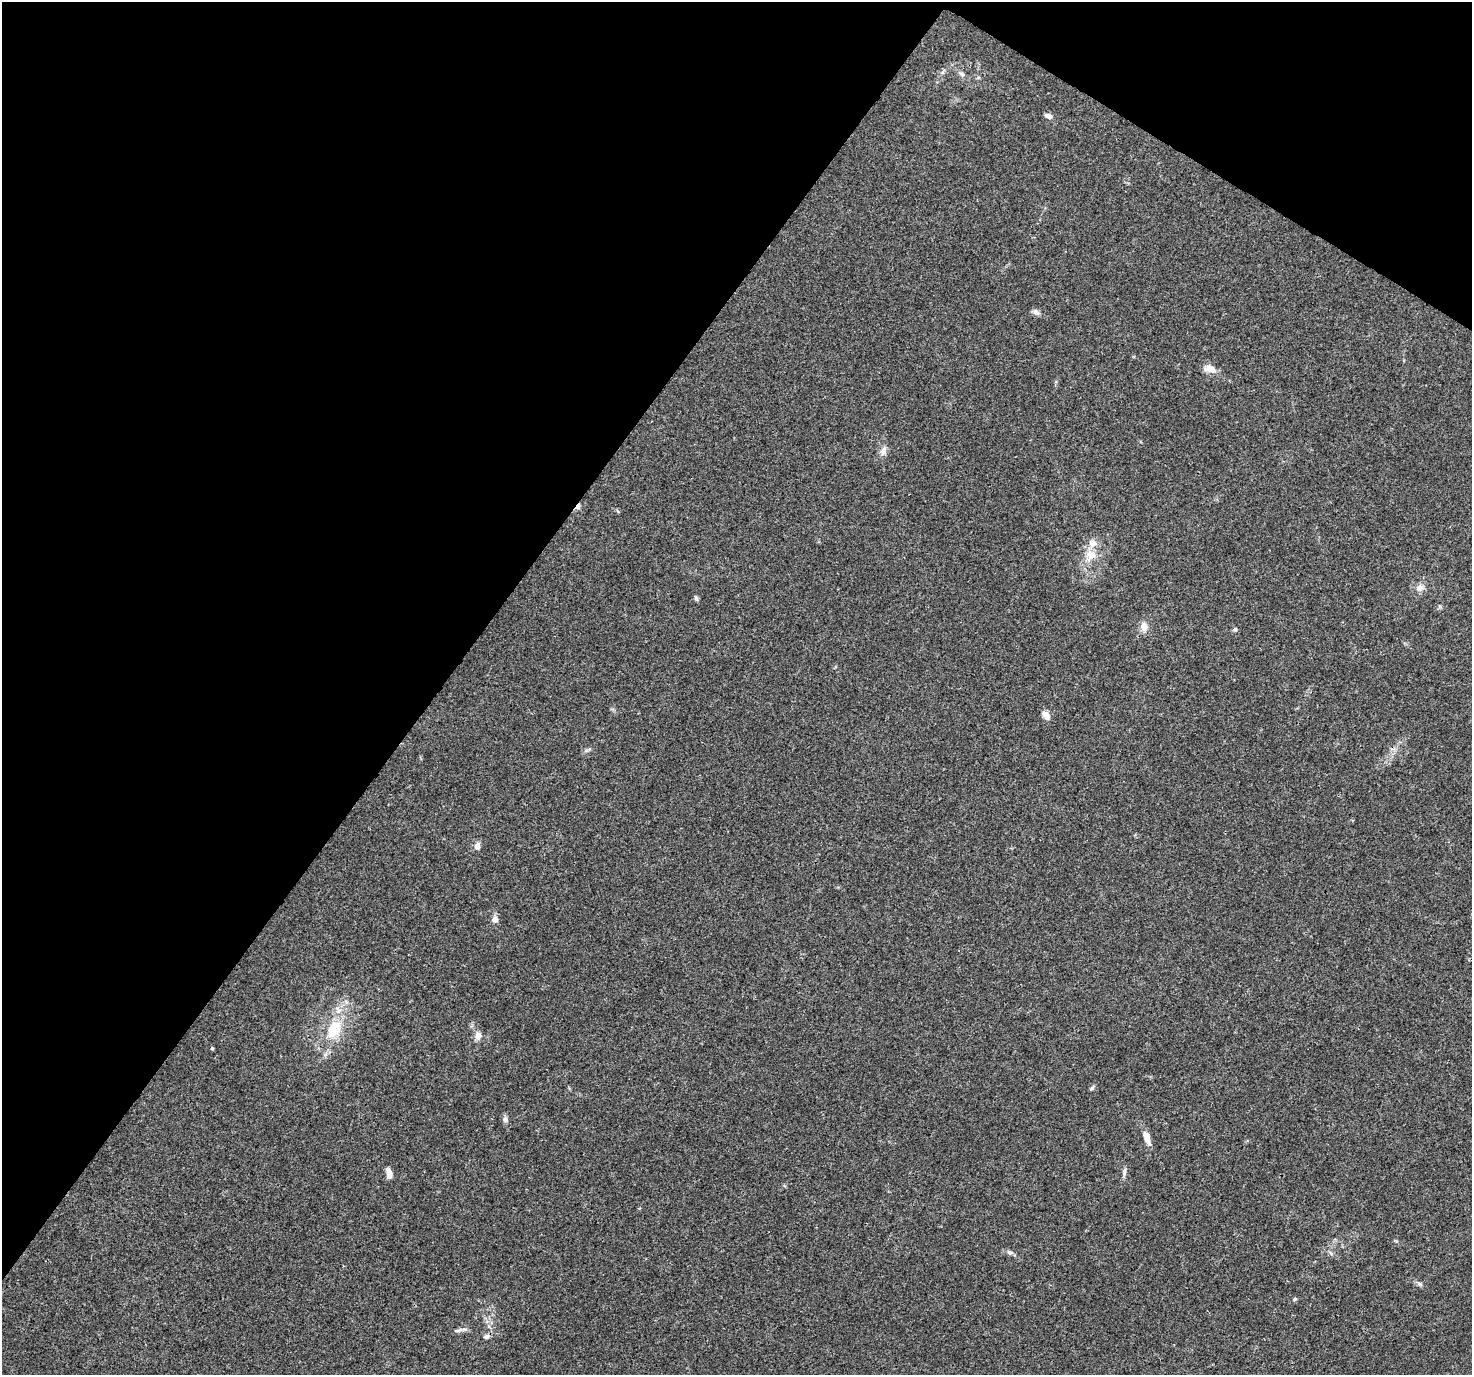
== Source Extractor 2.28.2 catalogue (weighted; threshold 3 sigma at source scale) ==
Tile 2 of 4 x 4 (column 2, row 1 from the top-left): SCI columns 1505-2974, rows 4355-5727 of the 5958 x 6028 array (HDU 1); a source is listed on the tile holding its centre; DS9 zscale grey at full resolution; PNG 1474 x 1377 px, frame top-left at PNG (2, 2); no overlay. Shown black and unused: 34% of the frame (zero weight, under 3 of 4 exposures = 5% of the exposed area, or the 3 px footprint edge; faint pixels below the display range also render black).
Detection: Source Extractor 2.28.2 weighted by HDU 2 'WHT'; one run over the whole footprint, this tile lists its part. Background 0.0157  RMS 0.0026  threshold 0.0117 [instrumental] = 3 sigma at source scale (4.5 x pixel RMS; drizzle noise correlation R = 1.50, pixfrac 1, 0.0396/0.0396 arcsec/px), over >= 5 px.
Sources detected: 32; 2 inside a brighter listed object's ellipse — not listed separately; the other 30 listed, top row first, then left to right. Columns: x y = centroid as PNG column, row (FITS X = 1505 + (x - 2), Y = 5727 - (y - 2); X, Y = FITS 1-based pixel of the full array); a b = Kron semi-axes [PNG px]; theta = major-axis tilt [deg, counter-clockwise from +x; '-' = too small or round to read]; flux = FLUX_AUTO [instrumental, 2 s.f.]
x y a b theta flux
943 72 7 4 71 0.45
962 74 8 6 -36 0.72
978 78 6 4 19 0.3
1049 116 9 6 -16 1.2
1036 312 10 7 -37 0.95
1210 369 15 9 -15 2.4
883 451 11 7 78 1.5
578 506 8 5 62 0.91
1091 555 17 15 43 3.9
1420 588 11 9 24 1.6
696 598 8 4 -69 0.51
1144 626 13 9 85 1.9
1235 629 6 5 - 0.43
1046 715 10 7 -51 1.9
586 751 7 4 19 0.5
477 846 8 7 - 1.2
495 919 8 7 - 1.4
333 1029 28 17 62 9.7
478 1035 10 8 76 1.6
212 1048 4 3 - 0.35
1092 1088 7 4 45 0.41
505 1119 7 7 - 0.85
1147 1138 16 7 -73 2.4
1124 1172 10 6 89 0.82
389 1175 10 7 -88 1.4
1009 1252 8 6 -36 0.73
1420 1284 9 4 -35 0.59
1295 1299 5 5 - 0.32
457 1330 13 4 9 0.9
487 1336 7 6 - 0.78
Overlapping masked pixels (flux is a lower limit): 1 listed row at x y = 578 506